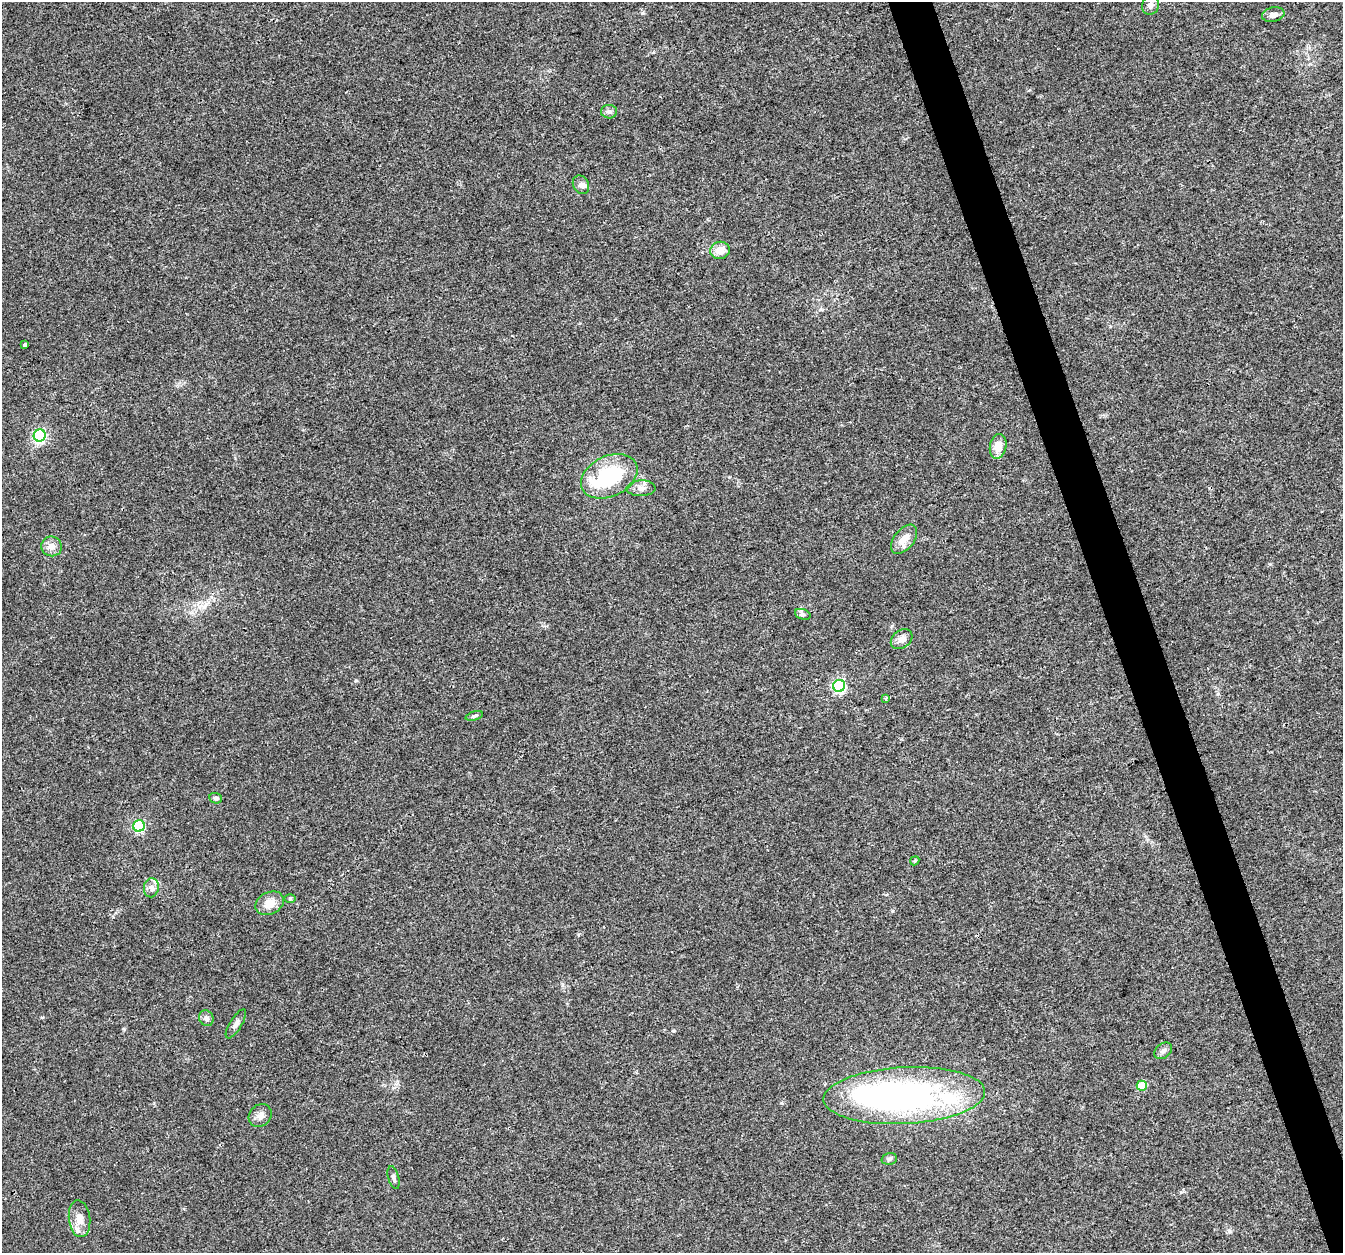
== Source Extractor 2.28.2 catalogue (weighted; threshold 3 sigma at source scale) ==
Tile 6 of 4 x 4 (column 2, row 2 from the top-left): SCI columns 1341-2681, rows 2567-3817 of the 5363 x 5188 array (HDU 1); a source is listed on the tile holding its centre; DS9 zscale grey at full resolution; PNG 1345 x 1255 px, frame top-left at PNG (2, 2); each listed source drawn as its Kron ellipse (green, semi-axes under 4 px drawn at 4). Shown black and unused: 3% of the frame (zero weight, under 3 of 4 exposures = <1% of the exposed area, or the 3 px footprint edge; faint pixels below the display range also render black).
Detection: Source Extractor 2.28.2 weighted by HDU 2 'WHT'; one run over the whole footprint, this tile lists its part. Background 0.0182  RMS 0.0028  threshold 0.0128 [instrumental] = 3 sigma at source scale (4.5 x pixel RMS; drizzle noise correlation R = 1.50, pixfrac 1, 0.0396/0.0396 arcsec/px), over >= 5 px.
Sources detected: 38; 2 inside a brighter object's white glare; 1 cosmic-ray / hot-pixel residue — neither listed nor drawn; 3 inside a brighter listed object's ellipse — not listed separately; the other 32 listed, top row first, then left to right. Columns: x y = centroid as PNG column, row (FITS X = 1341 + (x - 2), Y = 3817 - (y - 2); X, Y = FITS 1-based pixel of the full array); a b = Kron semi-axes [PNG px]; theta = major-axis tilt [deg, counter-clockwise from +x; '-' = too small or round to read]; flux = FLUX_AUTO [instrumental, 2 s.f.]
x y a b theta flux
1150 5 9 8 - 1.3
1273 15 11 7 13 1.4
609 112 8 6 -2 0.93
581 185 10 7 -60 1.2
720 250 10 8 11 3.4
25 345 4 3 - 2.1
40 436 6 6 - 35
998 446 13 8 78 3.3
609 476 30 20 26 22
641 488 14 8 2 1.7
904 539 17 10 51 3.3
52 546 10 10 - 2.1
803 614 8 5 -20 0.67
902 639 12 8 39 1.8
839 686 6 6 - 41
886 699 4 3 - 0.76
474 716 9 4 17 0.6
216 798 6 5 - 0.81
139 826 6 5 - 27
915 861 5 4 - 0.41
151 888 9 7 82 1.1
290 898 6 4 1 0.36
270 903 15 11 26 3.5
206 1018 8 7 - 1.1
236 1024 17 6 58 1.2
1163 1051 10 7 40 1.1
1142 1086 5 5 - 9.2
904 1096 81 28 3 100
260 1116 12 10 46 1.6
889 1159 8 5 15 0.65
394 1177 12 5 -75 0.89
79 1219 18 10 -84 3.1
Unlisted compact peaks at least as high as the median listed source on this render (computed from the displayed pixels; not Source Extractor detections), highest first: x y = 642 13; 673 1031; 124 1029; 42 1017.